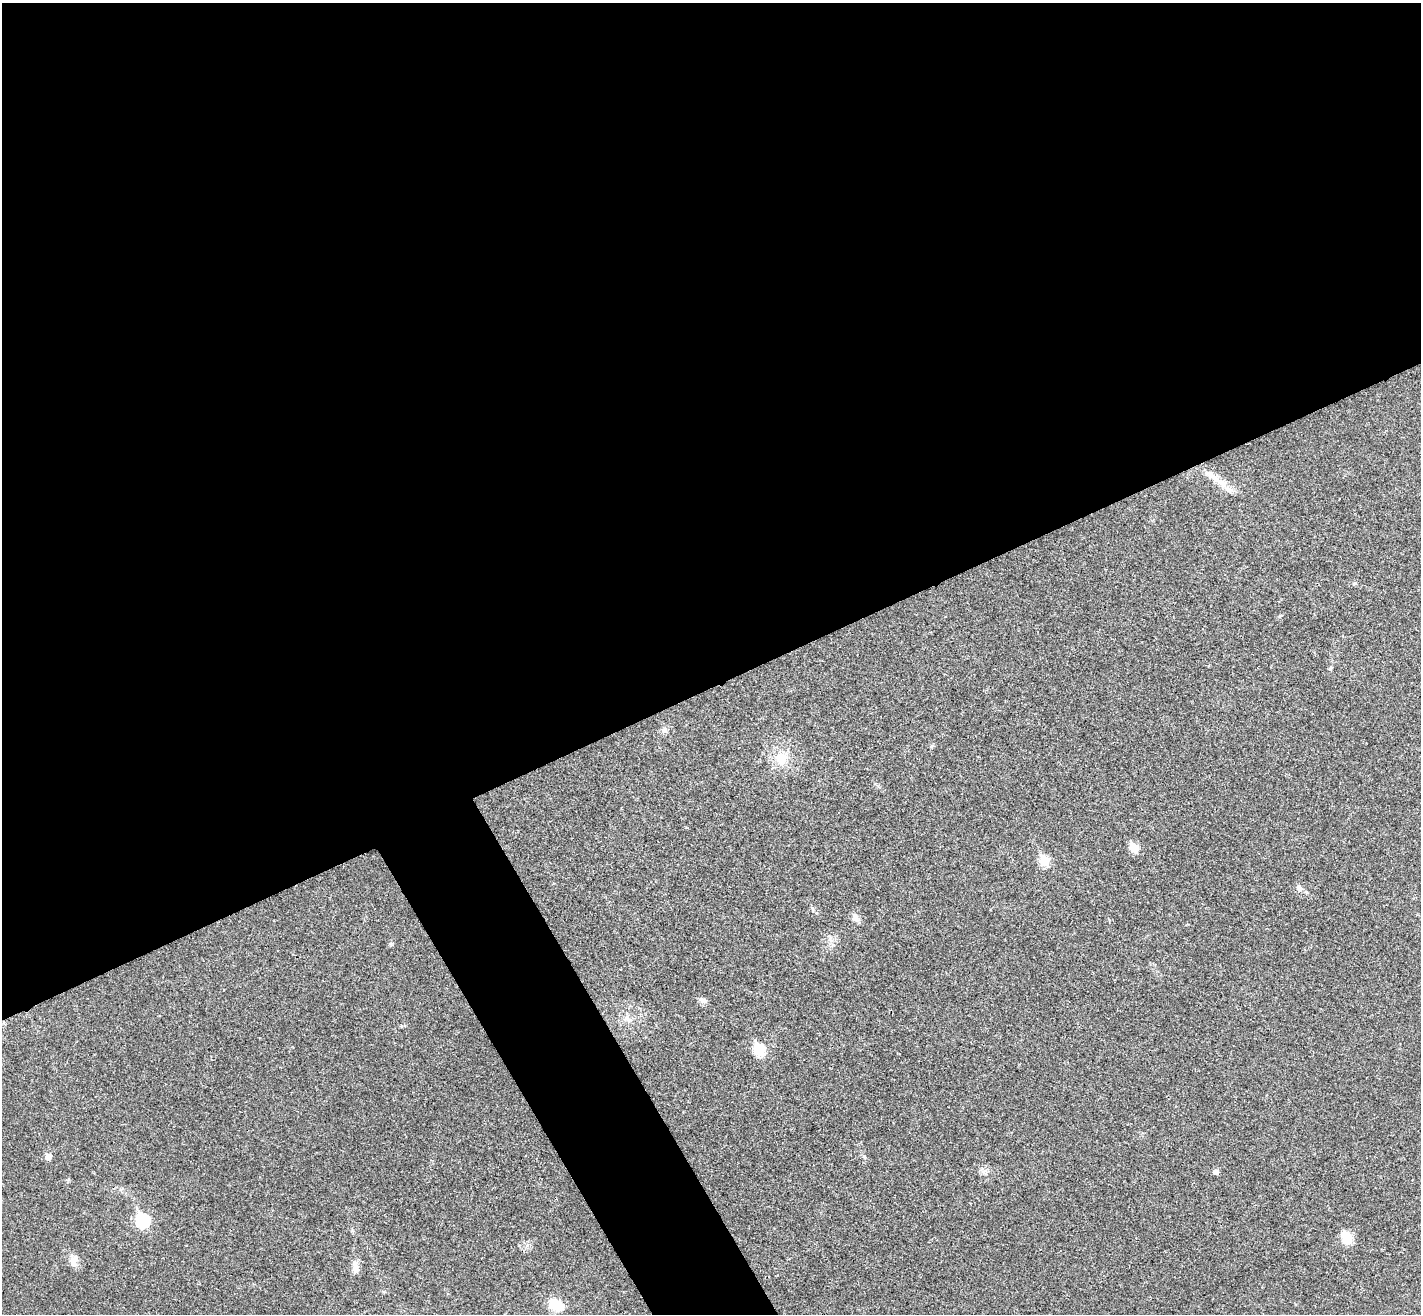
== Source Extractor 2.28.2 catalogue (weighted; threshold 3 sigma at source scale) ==
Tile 2 of 4 x 4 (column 2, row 1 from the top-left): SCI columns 1467-2885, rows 4119-5430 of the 5773 x 5744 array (HDU 1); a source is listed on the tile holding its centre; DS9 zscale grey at full resolution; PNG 1423 x 1316 px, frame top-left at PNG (2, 3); no overlay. Shown black and unused: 56% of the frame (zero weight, under 3 of 4 exposures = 5% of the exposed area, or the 3 px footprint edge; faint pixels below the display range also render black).
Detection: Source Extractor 2.28.2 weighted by HDU 2 'WHT'; one run over the whole footprint, this tile lists its part. Background 0.0436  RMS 0.0048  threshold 0.0217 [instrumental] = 3 sigma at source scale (4.5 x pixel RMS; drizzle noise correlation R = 1.50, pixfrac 1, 0.05/0.05 arcsec/px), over >= 5 px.
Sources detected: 18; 1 inside a brighter listed object's ellipse — not listed separately; the other 17 listed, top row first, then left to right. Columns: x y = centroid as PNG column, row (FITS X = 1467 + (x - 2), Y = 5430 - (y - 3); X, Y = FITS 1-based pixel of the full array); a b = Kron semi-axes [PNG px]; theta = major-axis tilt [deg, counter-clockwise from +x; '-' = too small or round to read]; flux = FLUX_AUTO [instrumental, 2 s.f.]
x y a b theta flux
1217 480 26 7 -33 6.6
664 730 8 7 - 1.8
932 746 6 4 88 0.66
781 758 17 16 - 9.9
1134 848 6 6 - 13
1044 861 6 6 - 23
1299 888 9 7 -48 1.9
855 918 13 7 -49 2.2
703 1000 11 6 -24 1.8
759 1050 6 6 - 31
48 1157 6 5 - 3.7
1216 1171 5 5 - 2.1
143 1220 8 7 - 50
1346 1237 16 11 -65 7.5
74 1260 16 9 75 3.4
355 1267 18 8 -84 3.5
556 1305 15 11 -27 12
Unlisted compact peaks at least as high as the median listed source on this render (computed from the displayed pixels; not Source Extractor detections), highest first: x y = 864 1156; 391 944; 1355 583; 1280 616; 352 1230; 812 908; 68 1180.